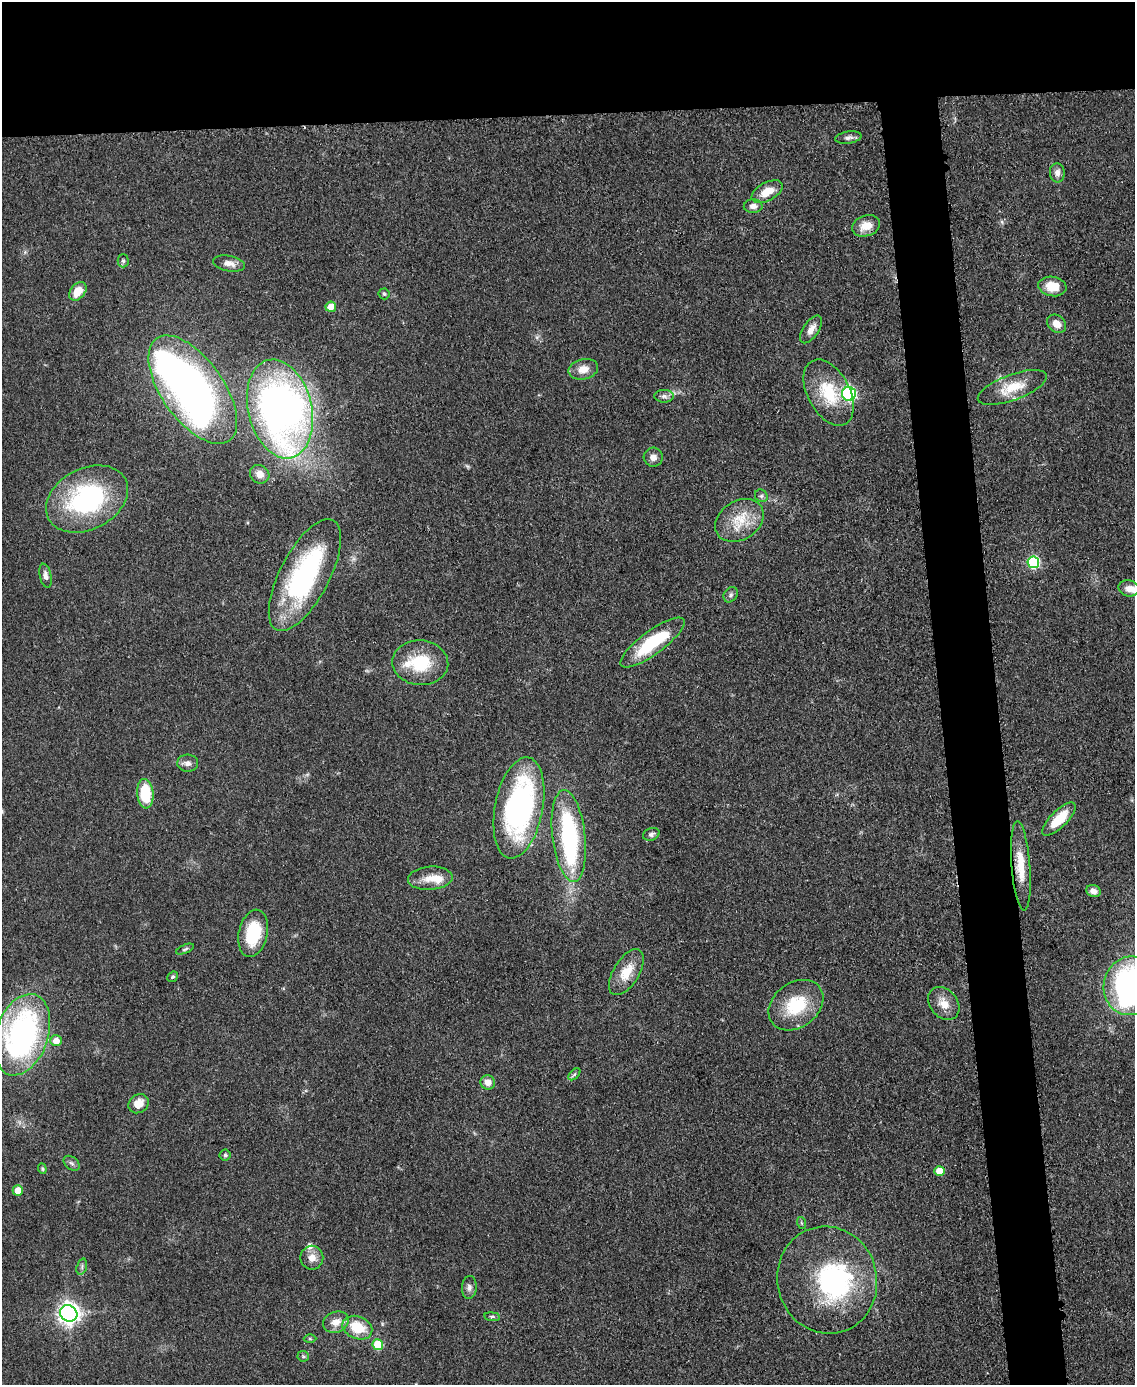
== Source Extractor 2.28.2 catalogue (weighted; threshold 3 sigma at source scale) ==
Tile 2 of 4 x 3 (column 2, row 1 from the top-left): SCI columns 1137-2269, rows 3009-4391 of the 4543 x 4526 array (HDU 1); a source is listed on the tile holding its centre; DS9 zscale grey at full resolution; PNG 1137 x 1387 px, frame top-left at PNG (2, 2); each listed source drawn as its Kron ellipse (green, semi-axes under 4 px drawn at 4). Shown black and unused: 13% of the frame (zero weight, under 3 of 5 exposures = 1% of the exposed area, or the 3 px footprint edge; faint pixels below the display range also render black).
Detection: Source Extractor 2.28.2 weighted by HDU 2 'WHT'; one run over the whole footprint, this tile lists its part. Background 0.0622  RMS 0.006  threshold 0.0271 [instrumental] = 3 sigma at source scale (4.5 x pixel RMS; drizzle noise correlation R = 1.50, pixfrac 1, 0.05/0.05 arcsec/px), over >= 5 px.
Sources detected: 77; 4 inside a brighter object's white glare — neither listed nor drawn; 3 inside a brighter listed object's ellipse — not listed separately; the other 70 listed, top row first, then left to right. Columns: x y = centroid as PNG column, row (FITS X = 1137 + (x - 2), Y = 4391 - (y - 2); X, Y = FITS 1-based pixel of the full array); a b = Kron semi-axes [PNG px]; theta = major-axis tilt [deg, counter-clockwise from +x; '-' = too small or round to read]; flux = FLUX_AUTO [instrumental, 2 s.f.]
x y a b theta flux
848 138 13 6 9 2.3
1057 173 9 7 -85 3.6
767 192 17 9 29 10
753 206 9 7 0 3.3
866 226 14 10 19 8.3
123 261 6 5 - 1.3
229 263 16 7 -11 4.5
1052 286 14 9 -10 11
78 291 10 7 50 9.9
384 294 5 5 - 0.92
331 307 5 5 - 8.4
1056 324 10 8 -40 5.8
811 329 16 7 56 5.1
583 369 15 10 12 6.6
1012 387 36 12 20 17
193 390 63 31 -54 340
829 393 36 21 -62 27
849 394 7 7 - 94
664 396 10 6 -1 2.2
280 409 50 32 -77 350
653 457 10 9 - 3.5
260 474 10 9 - 5.2
761 496 7 6 - 1.5
87 499 43 30 28 84
739 520 26 19 31 18
1033 562 6 6 - 65
305 575 62 25 62 100
45 576 12 5 -78 2.7
1129 588 10 8 -15 3.5
731 595 8 6 55 1.6
652 642 39 12 36 38
420 663 28 22 -4 28
188 763 10 8 -4 3.1
145 794 15 8 -85 28
519 808 51 24 79 140
1059 819 22 8 45 15
651 834 8 6 22 1.6
569 836 46 16 -83 90
1021 866 45 9 -86 15
430 878 22 11 4 9
1093 891 7 6 - 3.4
253 933 24 14 78 28
185 949 10 4 22 1.3
626 972 26 13 59 13
173 977 6 4 42 0.94
1130 986 29 26 77 160
944 1004 18 13 -50 8
796 1005 30 22 37 30
22 1035 42 26 71 150
56 1041 6 5 - 5.7
574 1074 7 4 44 1.1
488 1082 7 7 - 5.2
139 1104 11 9 37 7.7
225 1155 5 5 - 1.2
72 1163 9 6 -40 1.7
42 1169 5 4 - 0.78
939 1171 5 5 - 11
18 1191 5 5 - 8.4
802 1223 6 4 -69 0.76
312 1258 12 11 - 5.4
82 1267 8 5 73 1.5
827 1280 54 49 -75 93
469 1287 11 7 87 2.5
69 1313 9 8 - 400
492 1317 8 4 -7 1.2
336 1322 13 10 20 6.2
357 1328 15 11 -22 18
310 1339 6 4 -2 0.78
378 1345 5 5 - 19
303 1356 6 5 - 1
Isophote crosses this tile's border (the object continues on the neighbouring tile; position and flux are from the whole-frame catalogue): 1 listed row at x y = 1130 986